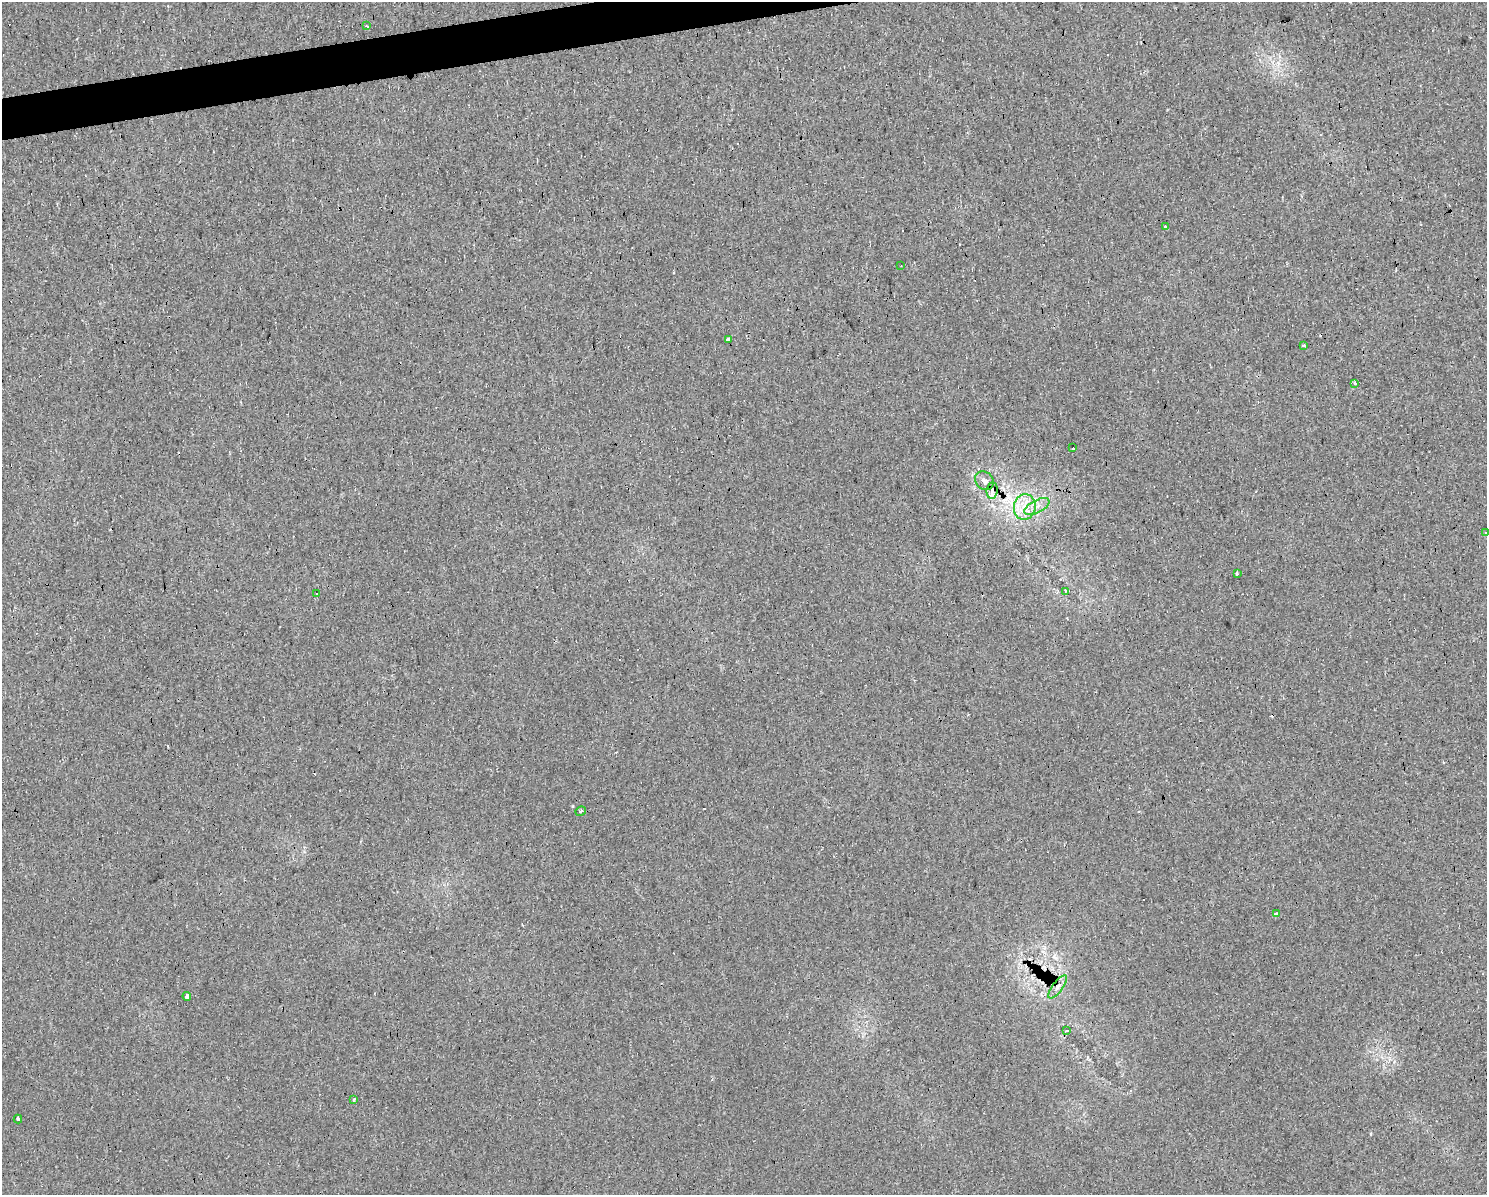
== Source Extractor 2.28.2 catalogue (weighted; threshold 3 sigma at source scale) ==
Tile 8 of 3 x 4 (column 2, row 3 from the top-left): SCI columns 1549-3033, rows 1194-2386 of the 4537 x 4771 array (HDU 1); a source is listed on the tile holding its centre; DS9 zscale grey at full resolution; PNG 1489 x 1197 px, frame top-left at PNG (2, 2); each listed source drawn as its Kron ellipse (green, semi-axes under 4 px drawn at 4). Shown black and unused: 2% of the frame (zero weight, under 2 of 3 exposures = <1% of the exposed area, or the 3 px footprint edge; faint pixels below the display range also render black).
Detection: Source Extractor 2.28.2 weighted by HDU 2 'WHT'; one run over the whole footprint, this tile lists its part. Background 0.0206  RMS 0.006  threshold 0.0268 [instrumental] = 3 sigma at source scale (4.5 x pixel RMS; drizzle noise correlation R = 1.50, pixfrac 1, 0.0396/0.0396 arcsec/px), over >= 5 px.
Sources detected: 36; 13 cosmic-ray / hot-pixel residue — neither listed nor drawn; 1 inside a brighter listed object's ellipse — not listed separately; the other 22 listed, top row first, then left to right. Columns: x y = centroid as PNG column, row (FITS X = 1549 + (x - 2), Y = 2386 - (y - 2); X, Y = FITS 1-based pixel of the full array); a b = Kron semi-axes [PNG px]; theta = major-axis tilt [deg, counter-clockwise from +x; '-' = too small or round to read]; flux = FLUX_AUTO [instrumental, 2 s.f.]
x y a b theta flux
366 26 4 2 - 1.4
1165 226 3 3 - 1.4
901 266 2 2 - 0.39
729 340 3 3 - 19
1304 345 3 3 - 2.7
1355 384 3 3 - 25
1073 448 3 3 - 2.5
984 481 10 8 -46 3.3
992 491 8 5 83 5
1037 506 13 6 27 4.4
1025 507 13 11 79 8.6
1486 533 3 2 - 0.66
1237 574 3 3 - 6.5
1065 591 3 2 - 1.2
317 594 3 3 - 0.63
581 811 5 3 - 1.4
1276 914 4 3 - 4.3
1058 987 14 5 53 2.8
187 996 4 4 - 3.7
1066 1031 4 3 - 9.5
354 1100 3 3 - 1.9
18 1119 4 3 - 5.2
Overlapping masked pixels (flux is a lower limit): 2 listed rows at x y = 992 491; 1058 987
Isophote crosses this tile's border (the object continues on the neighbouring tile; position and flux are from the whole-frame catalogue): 1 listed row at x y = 1486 533
Unlisted compact peaks at least as high as the median listed source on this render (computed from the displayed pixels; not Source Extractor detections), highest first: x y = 572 806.